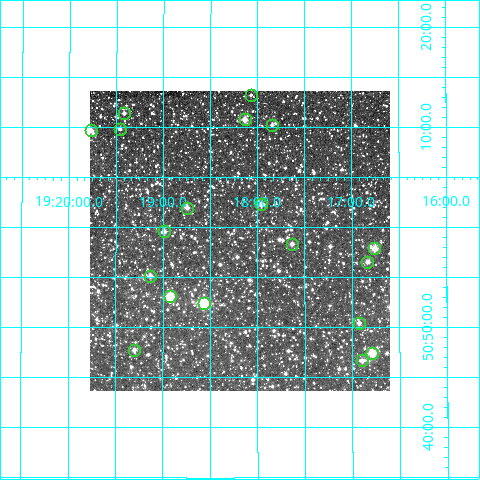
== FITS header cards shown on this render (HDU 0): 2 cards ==
NAXIS1  =                  300
NAXIS2  =                  300

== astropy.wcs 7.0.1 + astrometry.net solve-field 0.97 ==
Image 300 x 300 px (HDU 0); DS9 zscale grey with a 90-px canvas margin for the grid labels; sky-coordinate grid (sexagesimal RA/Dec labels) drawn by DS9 from the SOLVED WCS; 19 Tycho-2 reference stars matched to detected sources circled (green)
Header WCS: RA---TAN/DEC--TAN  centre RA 19:18:11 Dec +50:59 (289.55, +50.98 deg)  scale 6 arcsec/px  FOV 30.0' x 30.0'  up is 0 deg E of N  parity normal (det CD < 0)
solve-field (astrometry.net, Tycho-2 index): VERIFIED the header's WCS against the Tycho-2 star catalogue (verified at 2 index scales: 10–19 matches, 0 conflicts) and refined it, rather than solving blind
Solved WCS: RA---TAN-SIP/DEC--TAN-SIP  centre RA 19:18:11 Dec +50:59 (289.55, +50.98 deg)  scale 6 arcsec/px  FOV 30.0' x 30.0'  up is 0 deg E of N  parity normal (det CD < 0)
The solver's refit moves the header's centre by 1.2 arcsec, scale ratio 0.9999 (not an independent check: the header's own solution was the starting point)
Tycho-2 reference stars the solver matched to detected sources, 19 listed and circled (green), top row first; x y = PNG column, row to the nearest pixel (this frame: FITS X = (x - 90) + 1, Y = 300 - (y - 91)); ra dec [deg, ICRS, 3 dp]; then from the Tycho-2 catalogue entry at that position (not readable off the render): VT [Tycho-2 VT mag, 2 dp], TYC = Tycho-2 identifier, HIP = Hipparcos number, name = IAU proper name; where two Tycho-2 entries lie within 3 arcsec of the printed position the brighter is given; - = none
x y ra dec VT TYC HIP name
251 95 289.517 +51.221 11.62 3554-292-1 - -
124 113 289.854 +51.191 11.06 3555-424-1 - -
245 119 289.533 +51.180 9.51 3554-673-1 - -
272 125 289.461 +51.171 11.27 3554-191-1 - -
120 129 289.865 +51.164 10.97 3555-416-1 - -
91 130 289.942 +51.162 10.60 3555-277-1 - -
261 204 289.489 +51.038 10.14 3554-250-1 - -
187 208 289.686 +51.033 11.06 3554-173-1 - -
164 231 289.747 +50.994 10.54 3555-110-1 - -
292 244 289.408 +50.973 10.46 3554-669-1 - -
374 248 289.190 +50.965 9.24 3554-15-1 - -
367 262 289.208 +50.943 9.94 3554-271-1 - -
150 276 289.783 +50.919 10.20 3555-92-1 - -
170 296 289.732 +50.885 8.95 3555-642-1 94920 -
204 303 289.641 +50.874 8.51 3554-167-1 94887 -
359 323 289.232 +50.841 10.69 3554-696-1 - -
134 350 289.825 +50.796 10.96 3555-522-1 - -
372 353 289.197 +50.790 9.53 3554-444-1 - -
362 360 289.223 +50.778 10.95 3554-561-1 - -